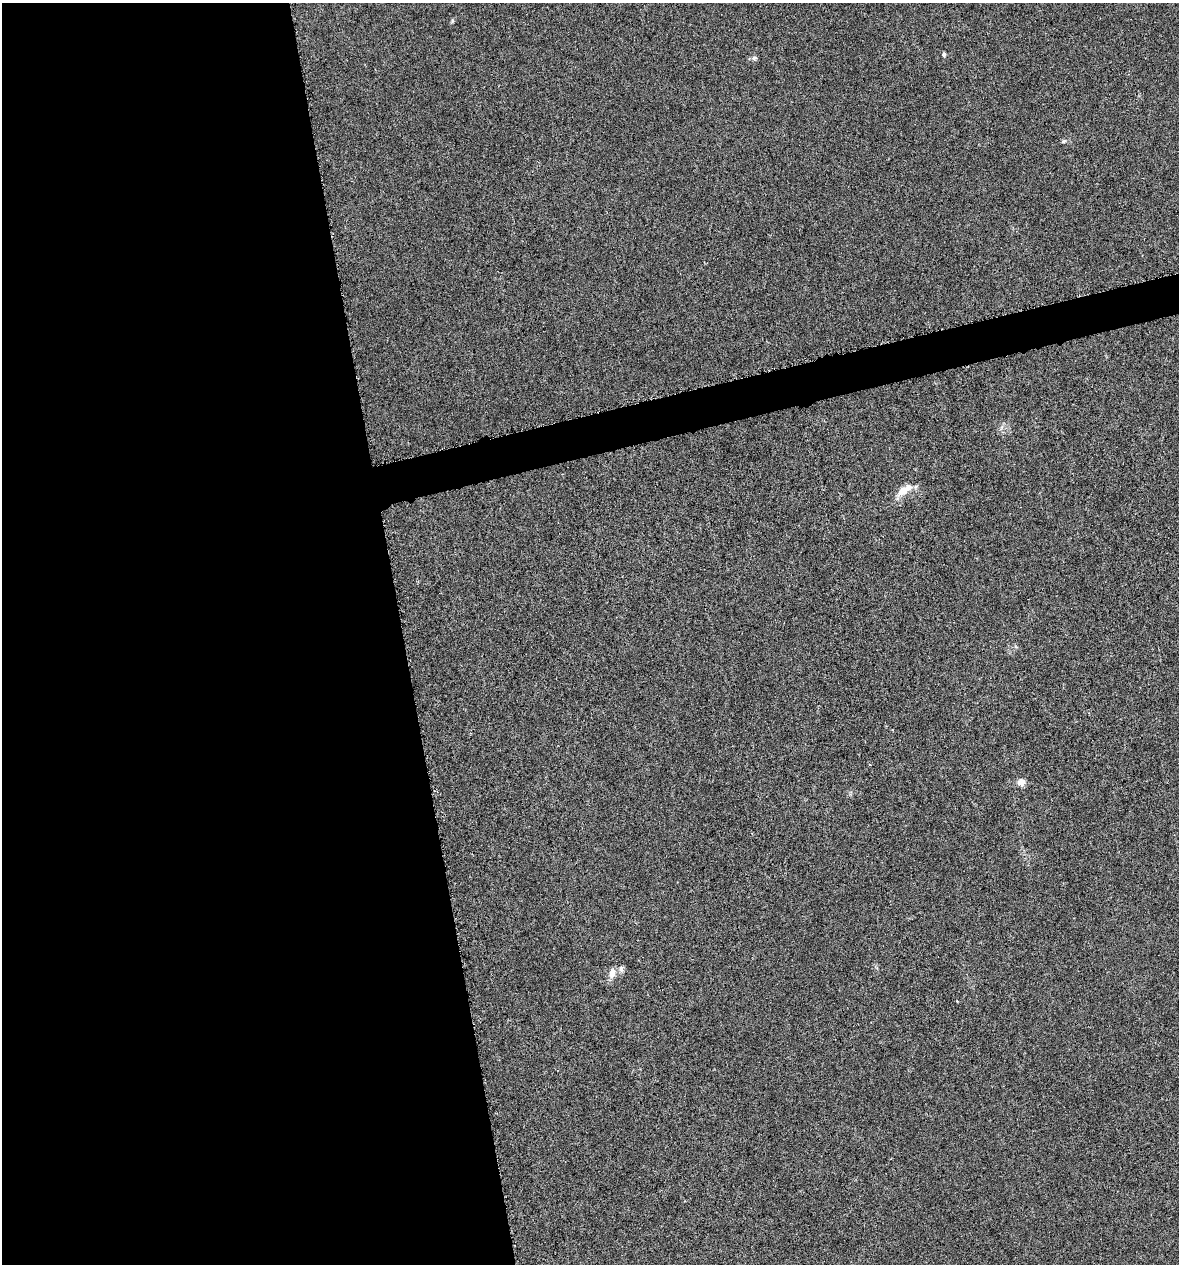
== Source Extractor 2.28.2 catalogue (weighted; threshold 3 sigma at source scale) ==
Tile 9 of 4 x 4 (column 1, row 3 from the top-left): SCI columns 42-1218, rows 1263-2524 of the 4843 x 5052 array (HDU 1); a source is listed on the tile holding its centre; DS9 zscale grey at full resolution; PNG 1181 x 1266 px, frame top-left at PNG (2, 3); no overlay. Shown black and unused: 36% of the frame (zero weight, under 4 of 8 exposures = <1% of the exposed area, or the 3 px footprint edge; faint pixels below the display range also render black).
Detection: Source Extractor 2.28.2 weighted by HDU 2 'WHT'; one run over the whole footprint, this tile lists its part. Background -0.00911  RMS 0.0022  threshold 0.00881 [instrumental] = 3 sigma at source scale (4.09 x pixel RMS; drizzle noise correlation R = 1.36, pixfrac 0.8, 0.0396/0.0396 arcsec/px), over >= 5 px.
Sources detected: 9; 1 inside a brighter listed object's ellipse — not listed separately; the other 8 listed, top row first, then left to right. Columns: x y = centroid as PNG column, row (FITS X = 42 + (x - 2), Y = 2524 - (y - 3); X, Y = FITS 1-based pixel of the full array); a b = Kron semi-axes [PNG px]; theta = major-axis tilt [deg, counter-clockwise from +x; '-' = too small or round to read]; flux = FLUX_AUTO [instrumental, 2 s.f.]
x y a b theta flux
452 21 6 4 72 0.26
944 54 4 4 - 0.43
754 58 7 6 - 0.44
1064 141 7 4 26 0.35
903 491 16 10 32 2.4
1021 782 9 9 - 1.1
621 969 9 5 -84 0.58
612 973 14 8 77 1.4